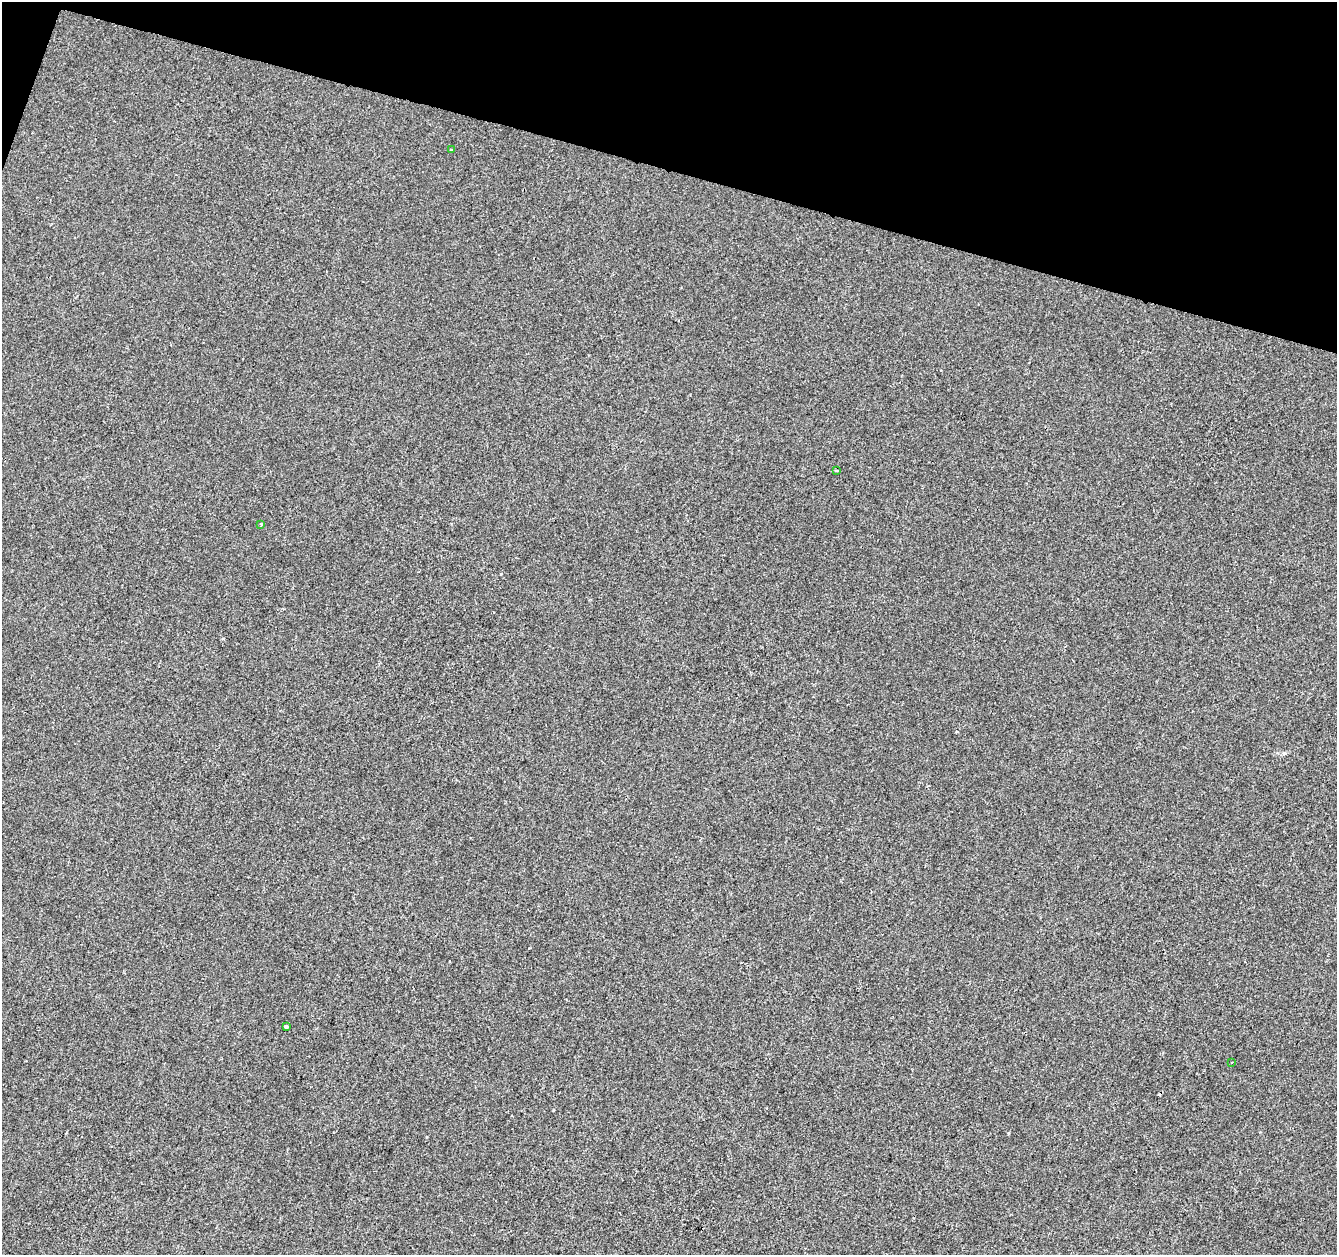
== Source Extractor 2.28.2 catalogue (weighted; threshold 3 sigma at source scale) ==
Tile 2 of 4 x 4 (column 2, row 1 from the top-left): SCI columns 1336-2670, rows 3975-5227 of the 5346 x 5506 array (HDU 1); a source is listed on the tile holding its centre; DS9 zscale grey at full resolution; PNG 1339 x 1257 px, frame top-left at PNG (2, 2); each listed source drawn as its Kron ellipse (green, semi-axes under 4 px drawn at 4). Shown black and unused: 14% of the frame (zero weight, under 2 of 3 exposures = <1% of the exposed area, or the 3 px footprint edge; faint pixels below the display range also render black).
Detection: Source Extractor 2.28.2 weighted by HDU 2 'WHT'; one run over the whole footprint, this tile lists its part. Background 1.34e-04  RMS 0.0042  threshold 0.0189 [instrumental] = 3 sigma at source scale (4.5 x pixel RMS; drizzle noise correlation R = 1.50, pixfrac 1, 0.0396/0.0396 arcsec/px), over >= 5 px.
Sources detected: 5; all 5 listed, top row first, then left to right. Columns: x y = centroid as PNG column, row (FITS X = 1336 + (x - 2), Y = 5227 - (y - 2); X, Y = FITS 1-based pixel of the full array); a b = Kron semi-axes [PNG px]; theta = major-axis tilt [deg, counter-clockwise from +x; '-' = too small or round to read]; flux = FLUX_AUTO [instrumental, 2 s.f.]
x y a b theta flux
451 150 3 3 - 0.48
837 471 4 2 - 0.59
261 524 3 3 - 0.45
286 1026 3 3 - 0.89
1232 1062 2 2 - 0.34